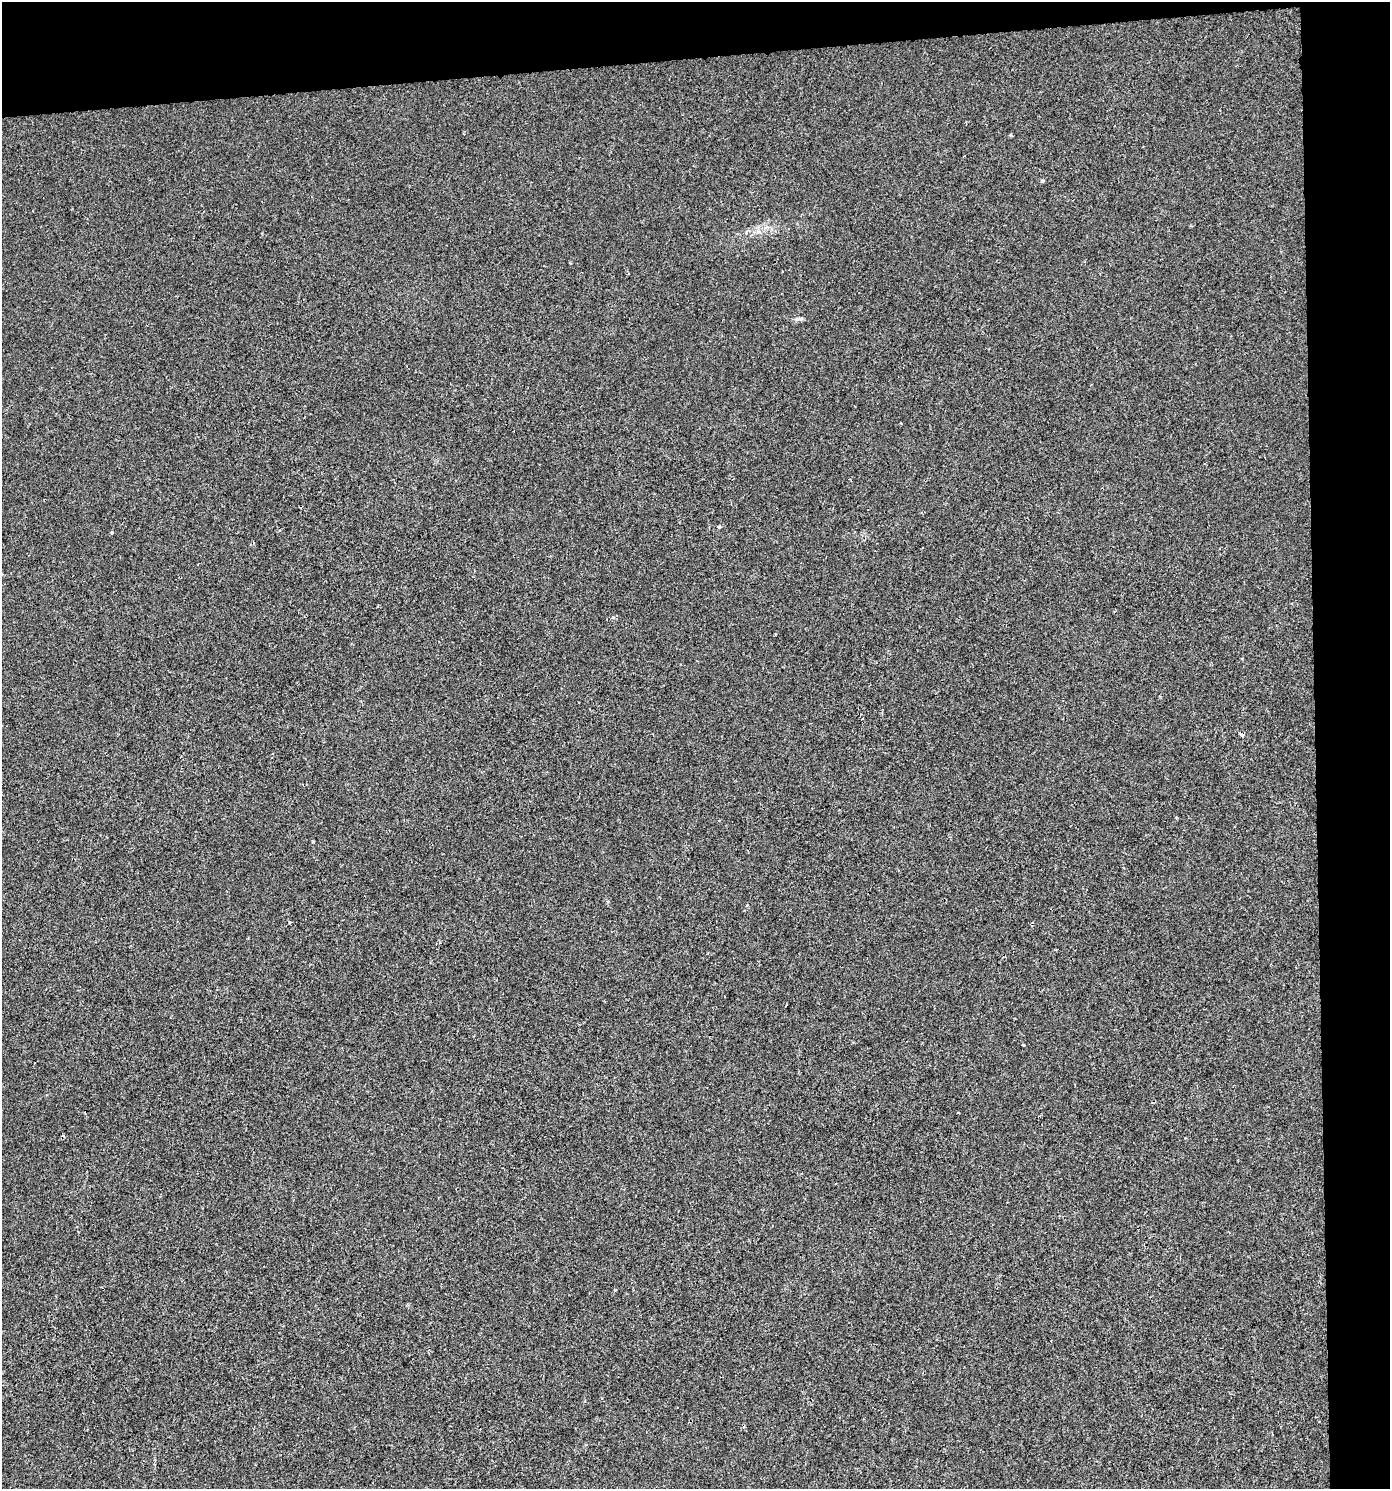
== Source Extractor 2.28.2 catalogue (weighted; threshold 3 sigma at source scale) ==
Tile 3 of 3 x 3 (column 3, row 1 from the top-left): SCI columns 2817-4204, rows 2975-4461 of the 4206 x 4461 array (HDU 1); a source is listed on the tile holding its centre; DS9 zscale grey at full resolution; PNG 1392 x 1491 px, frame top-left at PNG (2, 2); no overlay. Shown black and unused: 9% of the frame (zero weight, under 2 of 3 exposures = <1% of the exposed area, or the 3 px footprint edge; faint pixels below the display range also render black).
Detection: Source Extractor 2.28.2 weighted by HDU 2 'WHT'; one run over the whole footprint, this tile lists its part. Background 0.00186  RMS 0.0044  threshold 0.0199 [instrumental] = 3 sigma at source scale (4.5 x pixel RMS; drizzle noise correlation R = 1.50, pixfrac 1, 0.0396/0.0396 arcsec/px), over >= 5 px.
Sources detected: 11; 2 cosmic-ray / hot-pixel residue — not listed; the other 9 listed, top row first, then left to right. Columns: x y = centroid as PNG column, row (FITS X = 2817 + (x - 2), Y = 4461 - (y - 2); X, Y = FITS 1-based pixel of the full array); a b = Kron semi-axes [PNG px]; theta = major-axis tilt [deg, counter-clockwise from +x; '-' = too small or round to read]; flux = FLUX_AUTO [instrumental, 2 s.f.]
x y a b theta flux
1011 135 4 3 - 0.65
758 231 7 4 72 1
799 319 13 4 5 1.2
900 423 3 3 - 0.99
719 527 4 4 - 0.86
112 532 4 3 - 0.43
613 618 5 4 - 0.76
313 841 3 2 - 0.53
289 922 4 3 - 0.53